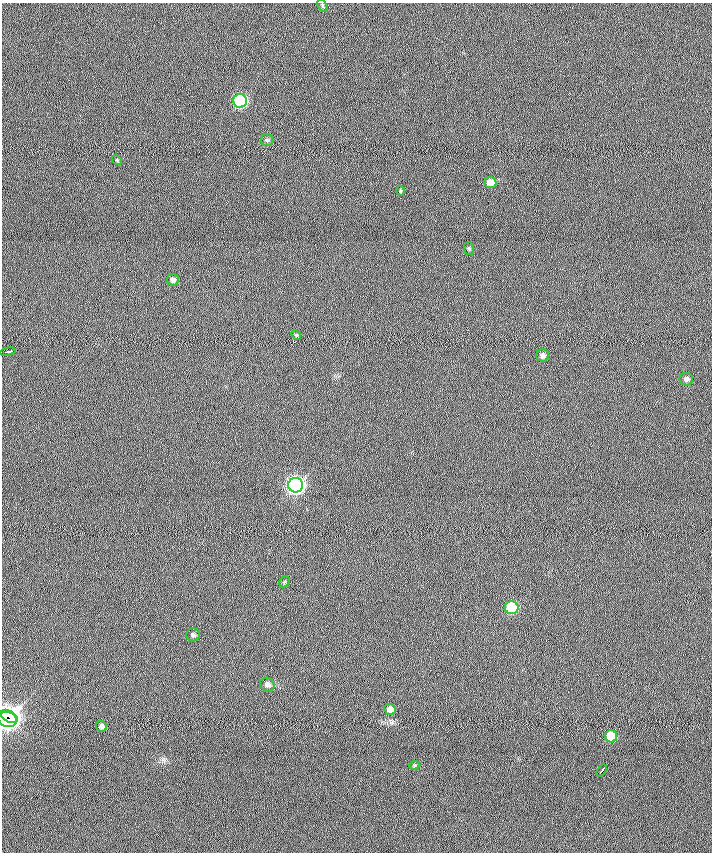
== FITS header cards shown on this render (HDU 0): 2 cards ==
NAXIS1  =                  710 /
NAXIS2  =                  850 /

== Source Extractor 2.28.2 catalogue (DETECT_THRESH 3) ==
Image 710 x 850 px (HDU 0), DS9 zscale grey, 1 PNG px = 1 image px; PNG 714 x 854 px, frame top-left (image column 1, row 850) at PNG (2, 3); each listed source drawn as its Kron ellipse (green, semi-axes under 4 px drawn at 4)
Background -0.315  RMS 6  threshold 18.1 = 3 sigma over >= 5 px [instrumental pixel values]
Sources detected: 24; all 24 listed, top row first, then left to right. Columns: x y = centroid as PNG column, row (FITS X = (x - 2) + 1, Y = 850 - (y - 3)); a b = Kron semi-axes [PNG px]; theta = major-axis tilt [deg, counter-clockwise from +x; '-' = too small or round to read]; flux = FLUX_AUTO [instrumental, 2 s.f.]
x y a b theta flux
322 5 7 4 -60 530
240 101 7 6 - 75000
267 140 6 6 - 810
117 160 5 4 - 430
490 182 6 5 - 5000
400 191 5 4 - 550
469 249 6 5 - 710
173 280 6 6 - 1700
296 335 5 4 - 520
8 352 8 3 11 3300
542 355 6 6 - 2000
686 379 7 6 - 1500
296 485 7 7 - 240000
284 582 6 4 46 550
512 608 7 6 - 37000
193 635 6 6 - 1100
267 685 7 6 - 2100
390 709 6 5 - 3300
9 716 9 5 -29 200000
7 720 9 7 -18 190000
102 726 6 5 - 2000
611 736 6 6 - 16000
414 765 5 4 - 510
602 771 7 2 53 1600